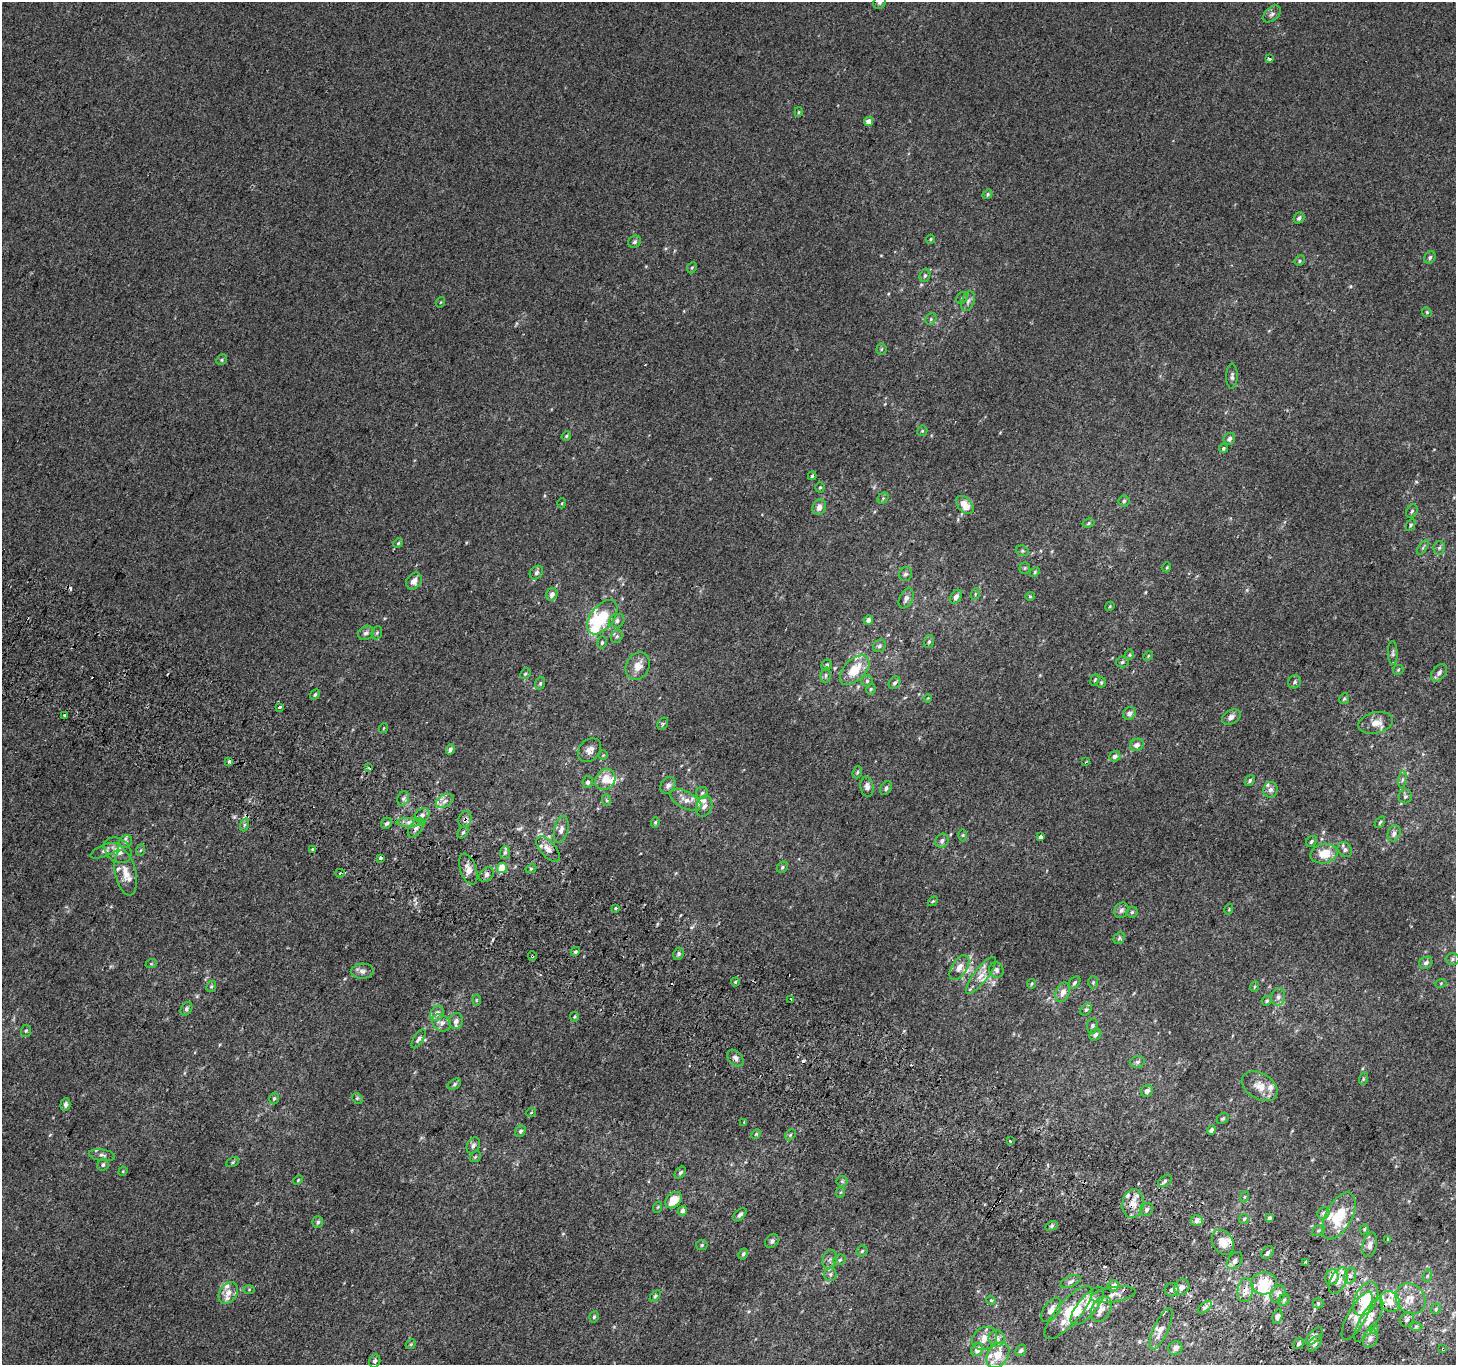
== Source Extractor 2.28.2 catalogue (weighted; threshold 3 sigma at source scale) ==
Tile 6 of 4 x 4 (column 2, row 2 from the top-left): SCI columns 1484-2937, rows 3024-4386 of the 5868 x 5981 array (HDU 1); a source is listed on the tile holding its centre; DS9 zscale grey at full resolution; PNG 1458 x 1367 px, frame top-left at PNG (2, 2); each listed source drawn as its Kron ellipse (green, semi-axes under 4 px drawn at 4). Shown black and unused: <1% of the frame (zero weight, under 2 of 3 exposures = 2% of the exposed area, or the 3 px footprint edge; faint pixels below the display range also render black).
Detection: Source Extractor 2.28.2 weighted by HDU 2 'WHT'; one run over the whole footprint, this tile lists its part. Background 0.00199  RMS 0.0054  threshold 0.0244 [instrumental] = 3 sigma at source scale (4.5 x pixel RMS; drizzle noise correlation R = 1.50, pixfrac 1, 0.0396/0.0396 arcsec/px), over >= 5 px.
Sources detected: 338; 2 inside a brighter object's white glare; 12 cosmic-ray / hot-pixel residue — neither listed nor drawn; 37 inside a brighter listed object's ellipse — not listed separately; the other 287 listed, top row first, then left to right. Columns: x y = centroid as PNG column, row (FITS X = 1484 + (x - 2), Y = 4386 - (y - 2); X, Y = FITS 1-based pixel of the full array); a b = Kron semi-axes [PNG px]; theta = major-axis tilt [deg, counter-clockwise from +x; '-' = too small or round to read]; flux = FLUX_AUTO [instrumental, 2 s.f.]
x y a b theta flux
880 2 7 5 45 1.2
1272 14 10 6 41 1.8
1269 59 4 3 - 2
799 112 5 4 - 0.65
868 121 5 4 - 4.3
988 194 5 4 - 0.8
1299 218 6 5 - 1.7
930 239 4 3 - 0.57
635 242 7 6 - 1.2
1430 257 7 5 59 1.2
1300 261 5 4 - 0.78
692 268 6 4 67 0.68
925 275 7 5 73 1.1
962 298 6 5 - 0.93
968 301 10 6 70 2.1
441 302 5 3 - 0.47
1427 312 5 4 - 0.71
931 319 6 5 - 0.84
881 349 5 5 - 0.81
222 360 6 5 - 0.81
1232 376 12 5 89 1.7
922 431 5 5 - 0.75
566 436 5 4 - 0.69
1229 439 6 5 - 2.1
1224 448 4 4 - 0.9
812 476 4 3 - 0.92
820 487 5 4 - 0.74
883 498 6 4 45 0.87
1124 501 5 5 - 0.97
562 503 5 3 - 0.47
965 505 10 7 -48 7.2
819 507 8 6 66 3.2
1412 511 7 5 62 1.1
1089 523 6 4 29 0.87
1411 525 6 4 64 0.78
398 543 5 4 - 0.62
1423 548 8 3 55 0.9
1439 548 7 5 78 1.1
1022 551 7 5 -20 1
1167 567 5 3 - 0.46
1025 568 5 5 - 0.74
1035 572 5 4 - 0.72
536 573 7 6 - 1.4
906 574 7 6 - 1.6
414 581 9 7 57 3.7
552 594 6 5 - 3
975 594 6 3 72 0.64
1030 596 5 4 - 0.62
956 597 7 5 61 2.5
906 598 10 6 65 2.5
1110 606 5 3 - 0.5
602 617 20 11 52 18
868 620 5 4 - 2.8
617 621 8 6 22 1.7
366 633 8 6 36 1.8
377 633 7 5 69 0.88
617 636 7 5 52 1.1
929 641 6 5 - 1.1
602 642 6 5 - 0.85
879 646 7 6 - 1.3
1393 653 12 5 -90 1.3
1130 655 5 4 - 0.67
1148 656 5 4 - 0.61
1122 662 6 5 - 1
827 665 5 5 - 1.1
638 666 14 11 63 6
855 670 18 10 44 14
1398 670 5 5 - 0.69
1439 673 10 6 53 2.4
525 674 5 5 - 0.8
826 675 8 5 85 1.2
1095 680 6 3 69 0.66
867 681 6 6 - 1.1
1101 682 5 4 - 0.77
1295 682 7 6 - 1.2
540 683 6 5 - 0.93
894 683 7 5 53 1.5
871 689 5 4 - 0.72
315 695 5 4 - 0.84
928 698 4 3 - 0.42
1344 699 5 5 - 0.92
279 707 3 3 - 2.8
1129 713 7 6 - 2.6
65 716 3 3 - 11
1231 717 10 7 30 2.4
1376 723 17 10 13 6.2
663 724 6 4 60 0.81
384 728 5 3 - 0.44
1137 745 7 6 - 2.8
450 749 5 4 - 1.5
590 750 13 10 46 3.4
603 755 4 4 - 0.52
1115 756 5 5 - 2.4
229 762 3 3 - 2.5
1086 762 3 2 - 0.7
369 768 4 3 - 1
857 772 6 4 69 0.84
605 779 11 9 52 7.2
1402 779 8 4 81 1.2
1250 780 5 4 - 1.1
588 782 6 5 - 1.7
668 785 9 7 57 2.2
867 787 10 6 -83 2.7
886 788 7 5 56 1.5
1270 790 8 7 - 2.1
702 793 6 6 - 1.2
1405 797 7 6 - 1.2
403 798 7 5 68 1.4
606 800 6 4 -71 0.73
686 800 17 8 -27 4.8
445 801 9 6 28 2.5
704 806 11 8 72 2.8
422 815 8 6 45 2
465 819 8 6 73 1.8
409 822 13 4 0 2.6
655 822 5 4 - 0.82
1380 822 6 3 54 0.72
386 823 6 5 - 1.3
244 825 6 4 72 1
416 828 11 6 53 2.6
561 829 14 7 77 2.6
463 832 7 4 51 1.1
1394 833 8 6 63 2.1
963 835 6 4 89 0.69
1041 837 4 3 - 6.7
942 841 7 6 - 1.7
1311 841 6 5 - 0.95
126 842 7 6 - 1.6
313 849 4 2 - 1
548 849 15 7 -50 3.8
118 850 15 11 -37 6.5
141 850 6 4 69 0.76
1345 850 8 6 -47 1.8
105 851 15 6 22 2.4
505 853 6 5 - 1.2
1324 854 14 9 11 11
380 858 3 3 - 3.9
782 867 6 5 - 0.94
502 868 5 4 - 11
468 869 16 8 -71 4.4
531 869 5 4 - 0.93
126 873 23 10 -77 7.3
340 873 4 4 - 1.4
487 874 8 6 46 1.8
933 901 5 4 - 0.64
616 909 3 3 - 1.9
1229 909 5 3 - 0.52
1121 910 8 6 60 1.7
1132 912 5 5 - 0.89
1119 938 6 5 - 0.97
575 952 5 4 - 0.92
678 954 6 5 - 1.3
532 956 5 4 - 0.71
1453 959 7 6 - 1.2
1426 963 7 5 29 1.4
151 964 6 3 18 0.71
959 967 14 7 56 4
996 970 8 7 - 1.8
362 971 11 7 3 2.6
981 975 23 7 52 5
735 982 4 4 - 0.6
1093 982 6 5 - 0.76
1074 983 7 5 50 1.2
1441 983 5 3 - 0.51
1031 984 5 4 - 0.63
211 986 6 4 67 0.86
1254 987 5 3 - 0.51
1063 992 10 6 67 3.5
1278 997 8 7 - 2.1
791 999 3 2 - 1.9
476 1000 6 4 -90 0.69
1267 1001 5 4 - 0.84
186 1009 7 5 59 1.3
1086 1009 7 5 48 0.96
437 1013 8 6 60 2.8
574 1017 5 4 - 0.63
456 1021 8 7 - 2.3
441 1023 10 8 -31 3
1092 1026 8 5 83 1.1
26 1031 6 5 - 0.87
1095 1035 6 5 - 1.5
418 1039 11 4 59 1.7
735 1058 10 6 -44 2.2
1137 1062 7 5 16 1.4
1363 1079 6 4 72 0.68
454 1084 7 5 29 1.1
1260 1086 19 12 -31 6.9
1147 1091 6 5 - 2.3
274 1098 6 4 72 0.8
357 1098 6 4 -46 0.79
65 1105 6 5 - 1.8
531 1113 5 3 - 0.42
1223 1118 6 5 - 0.9
744 1122 3 2 - 0.48
1211 1130 5 4 - 2.1
521 1131 6 5 - 1.5
756 1134 5 4 - 0.61
790 1135 6 4 46 0.85
1010 1141 3 3 - 1.6
473 1145 8 6 63 1.6
102 1155 13 5 -7 1.9
475 1157 6 4 43 0.8
232 1162 7 4 29 0.78
103 1165 6 6 - 1.2
123 1171 5 3 - 0.53
680 1173 7 4 50 1.1
298 1180 5 3 - 0.57
842 1181 5 5 - 0.76
1165 1181 8 5 36 1.4
841 1192 5 3 - 0.54
1244 1197 6 3 71 0.61
673 1200 9 7 44 8.7
1133 1204 14 10 81 6.7
658 1207 5 3 - 0.54
1147 1210 7 6 - 1.8
682 1211 5 4 - 2.7
1323 1213 6 5 - 1.7
740 1215 8 5 44 1.4
1339 1216 25 13 62 17
1270 1218 4 3 - 1.6
1244 1219 5 5 - 0.95
1197 1221 6 5 - 2.9
318 1222 6 5 - 1.2
1051 1226 6 4 28 0.98
1364 1229 5 4 - 0.71
1318 1230 7 5 34 0.9
1388 1239 4 3 - 0.55
772 1241 8 6 43 1.5
1223 1242 13 10 -58 6.1
702 1245 6 5 - 0.83
1370 1245 12 7 76 3.1
862 1251 5 5 - 0.89
1267 1253 7 5 48 1.5
743 1254 6 4 61 1.1
830 1260 10 6 72 1.9
840 1260 6 5 - 1.1
1235 1261 9 6 54 2
1306 1262 4 3 - 1.1
830 1274 7 6 - 1.3
1350 1276 8 6 74 1.9
1427 1276 6 4 72 0.86
1332 1277 8 6 71 6.8
1338 1281 14 7 63 4.9
1070 1282 11 5 24 1.7
1264 1283 13 11 7 13
1113 1286 6 5 - 2.2
1182 1287 8 7 - 2.6
249 1290 6 4 1 0.61
1172 1290 7 6 - 1.7
1245 1290 12 8 81 4.2
228 1293 12 8 56 4.3
1278 1294 9 7 55 2.2
1113 1295 23 7 9 3.8
655 1296 6 4 46 0.83
1366 1299 18 10 63 17
1411 1299 16 14 -47 7.6
991 1300 5 4 - 0.61
1284 1300 6 5 - 1
1390 1302 11 9 -50 6.4
1318 1303 5 5 - 0.81
1087 1306 23 9 50 7.5
1205 1307 8 4 37 1.8
1101 1309 13 9 59 4.1
1436 1309 5 4 - 0.84
1051 1310 13 7 57 3.7
1068 1312 34 11 49 15
1357 1316 27 9 61 8
594 1317 6 4 73 1
1277 1317 7 5 74 1.9
1407 1319 8 6 58 1.7
1369 1320 25 8 60 6.6
1416 1327 6 4 2 1.1
1161 1329 22 7 66 4.9
1374 1329 5 5 - 0.72
1315 1336 10 5 45 2.1
984 1338 13 10 34 4.7
1370 1338 10 7 72 2.7
997 1339 8 8 - 1.9
411 1344 5 4 - 0.66
1299 1344 6 5 - 1.4
1315 1344 9 5 52 1.5
1175 1348 7 6 - 2.7
1443 1349 3 2 - 0.74
977 1350 6 5 - 3.4
1021 1350 6 5 - 0.9
998 1355 14 10 56 7.2
375 1361 7 5 74 1.6
Overlapping masked pixels (flux is a lower limit): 9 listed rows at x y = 65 716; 465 819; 532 956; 1133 1204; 1332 1277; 1245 1290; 1366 1299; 1390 1302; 1443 1349
Isophote crosses this tile's border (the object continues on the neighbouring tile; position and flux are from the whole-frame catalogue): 1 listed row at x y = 880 2